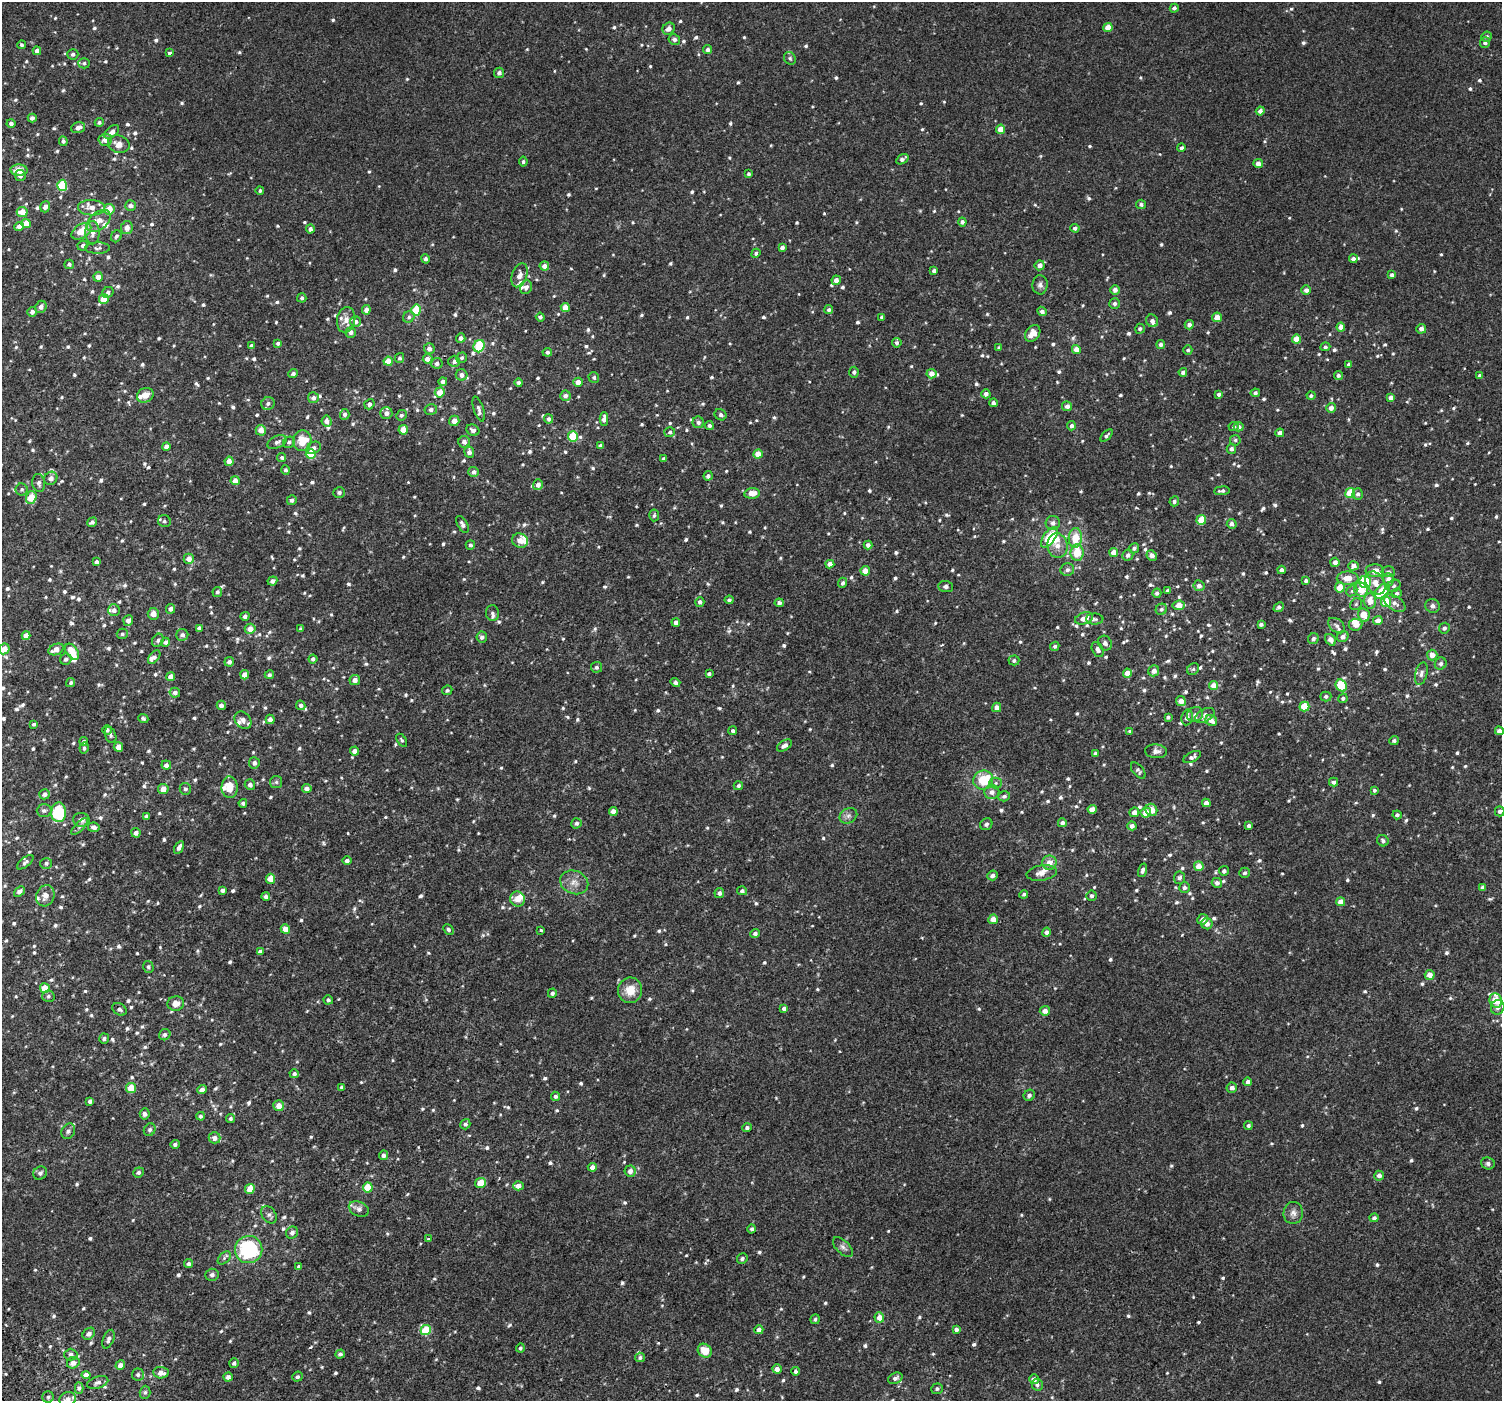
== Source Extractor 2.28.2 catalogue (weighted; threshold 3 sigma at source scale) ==
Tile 7 of 4 x 4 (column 3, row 2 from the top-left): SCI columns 3064-4563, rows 3024-4422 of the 6113 x 6113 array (HDU 1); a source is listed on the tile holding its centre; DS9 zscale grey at full resolution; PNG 1504 x 1403 px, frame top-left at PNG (2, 2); each listed source drawn as its Kron ellipse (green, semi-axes under 4 px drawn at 4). Shown black and unused: <1% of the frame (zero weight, under 2 of 3 exposures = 3% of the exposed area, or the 3 px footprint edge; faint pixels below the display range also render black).
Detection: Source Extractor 2.28.2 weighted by HDU 2 'WHT'; one run over the whole footprint, this tile lists its part. Background 0.00677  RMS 0.0062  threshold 0.0279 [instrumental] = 3 sigma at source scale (4.5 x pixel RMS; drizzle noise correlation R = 1.50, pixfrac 1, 0.0396/0.0396 arcsec/px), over >= 5 px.
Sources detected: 1093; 26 inside a brighter listed object's ellipse — not listed separately; of the other 1067, all 500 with FLUX_AUTO >= 1.17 (the completeness limit of this list) listed and drawn (567 fainter detections not listed), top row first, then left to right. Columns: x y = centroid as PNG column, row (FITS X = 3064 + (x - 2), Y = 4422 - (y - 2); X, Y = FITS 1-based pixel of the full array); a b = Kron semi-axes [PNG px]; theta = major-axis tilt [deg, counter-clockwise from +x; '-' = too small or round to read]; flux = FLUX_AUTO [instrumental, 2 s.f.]
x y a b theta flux
1174 8 4 4 - 1.6
1108 27 4 4 - 6.5
669 29 6 5 - 3.5
1487 37 5 5 - 1.5
674 39 5 5 - 2
1485 42 5 5 - 1.9
21 45 4 4 - 1.3
707 50 4 4 - 1.6
37 51 4 4 - 3.4
169 53 3 3 - 2.2
73 54 5 5 - 1.7
790 58 7 5 -56 1.2
84 63 6 5 - 1.3
499 73 5 5 - 2
1260 111 4 4 - 2.3
32 118 4 4 - 2.1
99 122 4 4 - 1.3
11 123 4 4 - 2.1
78 128 7 5 16 2.7
1001 129 4 4 - 7.1
112 132 8 5 42 3.7
105 140 7 6 - 4.6
63 141 5 4 - 1.3
119 144 11 8 -15 4.8
1181 148 4 4 - 1.2
902 159 7 4 32 1.8
523 162 5 4 - 1.2
1258 164 5 4 - 3.6
19 170 8 5 -3 8.1
749 174 4 3 - 1.3
20 176 5 5 - 2.2
62 185 5 5 - 25
260 191 4 4 - 1.2
1141 204 5 4 - 1.4
130 205 5 5 - 2.8
45 207 5 5 - 2.7
91 208 13 8 -2 5.8
109 209 5 5 - 9.6
22 212 5 5 - 8.1
99 221 14 8 38 6.4
962 222 4 4 - 1.9
26 223 4 4 - 8.3
19 226 4 4 - 3.7
127 228 6 5 - 4.3
1075 228 4 4 - 1.6
310 229 4 4 - 2.5
81 231 11 7 33 11
92 233 12 7 -89 4.3
116 236 6 5 - 1.3
83 246 5 5 - 1.6
782 247 4 3 - 1.7
98 248 12 5 1 1.8
756 253 5 4 - 1.2
425 259 4 4 - 1.4
1353 259 4 4 - 2.2
69 264 4 4 - 1.4
1040 265 5 5 - 3.4
544 266 5 4 - 3.1
934 271 4 3 - 1.5
520 275 12 7 70 3.7
1392 275 4 4 - 1.4
98 277 5 4 - 4
836 280 5 4 - 3.4
1040 285 9 7 88 2.1
526 287 7 6 - 2.2
1115 290 5 4 - 2.6
1306 290 5 4 - 2.3
108 292 6 5 - 1.5
302 298 4 4 - 1.3
104 299 5 5 - 9.6
1115 304 5 5 - 1.7
41 307 6 5 - 2.4
565 307 4 4 - 6.8
366 310 5 4 - 2.8
416 310 5 5 - 17
829 310 4 4 - 1.4
1042 311 5 4 - 1.9
32 312 5 4 - 2.5
409 317 6 5 - 1.4
540 317 4 4 - 1.2
882 317 4 4 - 1.8
1217 317 5 4 - 4.6
346 320 13 9 78 4.4
1152 321 6 5 - 2.2
356 322 5 5 - 2.7
1189 325 5 4 - 2.3
1341 327 4 4 - 4.2
1140 329 5 4 - 1.5
1421 329 5 4 - 2.9
351 332 5 5 - 2
1033 333 9 6 50 6.4
461 338 4 4 - 2.9
1296 339 4 4 - 6.7
278 343 4 4 - 1.5
897 343 5 4 - 1.4
1161 344 4 4 - 1.9
252 346 4 4 - 1.5
479 346 6 5 - 36
1325 347 5 4 - 1.2
999 348 4 3 - 1.3
429 349 5 5 - 2.7
1076 350 4 4 - 5.6
1188 350 5 4 - 1.2
547 352 5 4 - 1.4
399 358 5 4 - 1.2
462 358 5 5 - 1.2
427 359 5 4 - 4.1
388 361 4 4 - 8.9
454 361 6 5 - 2
437 363 5 5 - 2.2
1349 364 4 4 - 1.7
854 372 5 5 - 1.5
1183 372 4 4 - 1.8
293 373 5 4 - 1.6
931 374 5 4 - 4.4
462 375 6 5 - 2.9
1338 375 4 4 - 1.5
1480 376 4 4 - 1.6
594 377 5 5 - 1.3
443 381 4 4 - 1.6
578 382 4 4 - 4.4
519 383 4 4 - 1.3
440 392 5 5 - 7.9
1255 393 5 4 - 1.3
986 394 4 4 - 2.3
1219 394 4 3 - 1.4
145 395 8 7 - 5.2
565 396 5 5 - 2
1311 396 4 4 - 1.2
313 398 5 5 - 2.2
1391 398 4 4 - 3.2
268 403 7 6 - 1.9
993 403 4 4 - 1.7
369 404 5 5 - 1.6
1067 406 5 5 - 2.5
1331 408 5 4 - 3.1
479 409 13 5 -72 2.1
431 410 6 5 - 1.8
386 413 6 6 - 3.2
345 414 5 5 - 1.9
401 415 5 5 - 1.3
721 415 6 5 - 1.7
548 419 4 4 - 1.8
604 419 7 4 90 3.2
327 421 6 5 - 2.8
454 421 5 5 - 4.2
698 422 6 5 - 1.8
709 426 4 4 - 1.4
1071 426 4 4 - 1.8
1234 427 5 4 - 1.2
1239 427 5 4 - 1.9
261 430 5 5 - 5
403 430 5 4 - 6.5
473 430 7 5 -26 2.1
670 432 5 5 - 1.2
1280 433 4 4 - 2.9
573 436 5 5 - 22
1106 436 7 4 45 1.2
1235 440 5 5 - 1.2
302 441 10 9 - 14
277 442 10 6 23 2.1
289 442 6 5 - 1.2
464 442 6 5 - 2.4
601 446 4 4 - 2.1
166 447 4 4 - 3.6
314 448 7 5 34 2.2
1231 449 5 4 - 1.8
469 452 6 5 - 2.4
311 454 5 5 - 19
758 454 4 4 - 7.2
282 457 4 4 - 1.2
664 459 4 3 - 1.3
229 461 4 4 - 3.9
285 470 5 4 - 1.4
474 472 5 5 - 2.3
708 476 4 4 - 1.9
51 478 7 6 - 2.7
235 481 4 4 - 4.9
39 483 9 6 -82 2
538 485 5 5 - 2.7
22 489 6 6 - 1.2
1222 491 8 4 6 1.6
339 492 6 5 - 1.6
752 493 8 5 8 6.1
1350 493 5 5 - 17
1358 494 5 5 - 1.7
31 497 6 5 - 12
292 500 5 5 - 1.8
1174 501 5 4 - 1.6
654 515 6 5 - 1.2
1201 520 5 5 - 15
164 521 6 6 - 1.4
92 522 5 4 - 1.6
1053 523 7 7 - 2.5
462 524 9 5 -60 2.4
1232 524 5 4 - 2.1
1049 537 12 6 55 16
1075 538 10 7 86 12
520 540 8 7 - 3.9
470 545 4 4 - 1.5
868 545 4 4 - 2.4
1057 546 12 10 -83 5.4
1134 548 5 5 - 1.6
1077 552 8 6 85 12
1114 553 4 4 - 7
1128 555 5 5 - 2.2
1152 555 5 5 - 3.3
189 559 5 5 - 4.4
97 562 4 4 - 2.3
1335 562 4 4 - 2.6
830 564 4 4 - 3.9
1353 566 5 4 - 3.8
1067 570 7 6 - 1.9
1281 570 4 4 - 2.1
865 571 4 4 - 6
1375 571 9 6 -2 5.4
1388 572 7 5 -5 1.5
1348 578 11 6 0 7.5
1388 580 6 5 - 3.9
272 581 5 4 - 2.2
1306 581 4 4 - 1.5
1365 582 6 6 - 37
843 583 5 4 - 1.5
1375 583 12 9 -57 5.4
1199 586 5 5 - 2.5
1394 586 7 6 - 1.5
946 587 7 5 -3 1.6
1340 587 5 5 - 9.2
1168 590 4 3 - 1.5
1361 590 7 6 - 11
1352 591 6 5 - 1.2
1382 591 9 5 46 15
217 592 5 4 - 1.4
1157 593 4 4 - 1.8
1397 593 5 4 - 1.3
729 600 4 4 - 1.5
1370 601 7 6 - 6.8
700 602 5 4 - 1.7
1386 602 5 5 - 14
779 603 4 4 - 1.8
1395 603 12 7 -33 3.2
1356 604 6 5 - 1.2
1179 605 6 4 8 6.5
1432 606 7 7 - 1.9
1279 607 5 4 - 1.7
171 609 5 4 - 1.8
1161 609 6 5 - 1.4
114 610 6 5 - 2.3
492 613 8 6 -80 1.9
153 614 6 5 - 3.9
1364 615 7 6 - 7.8
245 616 4 4 - 1.9
1084 618 9 5 19 5.1
1095 619 8 5 -1 1.4
1378 620 5 4 - 3.9
128 621 5 5 - 3.2
676 622 4 4 - 2.2
1261 624 4 3 - 1.7
1356 625 7 6 - 4.4
1337 626 9 6 -39 2.1
199 628 4 4 - 2
1444 628 5 5 - 1.9
250 629 5 5 - 5.4
301 629 3 3 - 1.3
122 634 5 5 - 1.2
182 635 6 6 - 2
26 636 4 4 - 4.7
482 637 5 5 - 1.8
1343 637 6 5 - 2.5
1313 639 5 5 - 1.6
158 640 7 5 60 1.3
1331 640 6 5 - 3.1
165 642 4 4 - 1.4
1105 643 8 6 -52 2
1055 646 5 4 - 1.2
4 649 5 5 - 5.7
56 649 8 5 24 4.9
1098 649 8 5 -64 2.3
72 652 9 5 -54 11
1432 655 5 5 - 4.1
154 657 8 5 51 2
66 659 6 5 - 1.9
313 659 4 4 - 1.7
1014 660 5 5 - 1.3
229 662 5 4 - 2.1
1441 664 6 5 - 1.7
596 667 5 5 - 1.5
1193 669 6 5 - 1.3
1154 671 5 5 - 4
1127 673 4 4 - 6.1
709 674 4 3 - 1.3
1421 674 11 6 75 2.3
245 675 4 4 - 5.6
269 675 4 4 - 1.2
171 676 4 4 - 3.5
355 680 5 5 - 3
675 682 5 4 - 2
71 683 5 4 - 1.2
1214 686 4 4 - 6.7
1341 686 6 5 - 20
447 690 5 4 - 1.3
175 693 5 5 - 2.1
1326 696 5 5 - 1.5
1343 698 5 4 - 1.4
1181 701 5 4 - 4.4
221 705 4 4 - 2.4
301 705 5 4 - 2.1
997 707 5 4 - 3.4
1304 707 5 5 - 15
1195 714 8 7 - 2.2
1205 715 10 6 29 3.3
1168 717 4 4 - 1.3
1187 717 8 5 79 3
143 718 5 4 - 1.2
270 719 5 4 - 2.9
243 720 9 7 -47 2.5
1211 721 6 5 - 3.3
34 724 3 3 - 1.3
107 730 4 4 - 1.9
733 731 4 4 - 1.4
1130 731 4 4 - 1.4
1499 731 4 4 - 2.5
111 735 8 5 -70 1.3
402 740 7 4 -57 1.2
84 741 4 4 - 1.3
1394 741 5 4 - 1.3
784 746 8 5 31 2.5
118 747 5 4 - 4.8
84 748 5 4 - 1.2
355 751 4 4 - 2.8
1156 751 11 7 -4 2.3
1095 754 4 3 - 1.5
1192 757 9 5 26 1.9
254 763 5 5 - 2.1
166 765 4 4 - 2.4
1138 770 9 5 -50 1.6
983 780 10 9 - 20
276 782 6 6 - 1.3
1334 782 4 4 - 1.7
996 783 6 5 - 1.2
250 785 5 5 - 2.2
738 786 5 4 - 1.5
230 787 11 8 -87 8.6
307 788 5 4 - 2.5
163 789 5 5 - 4.9
185 789 6 5 - 1.4
1374 790 4 4 - 1.3
992 792 7 7 - 2.8
45 794 5 5 - 1.9
1004 796 6 5 - 1.4
243 803 4 3 - 1.4
1206 803 4 4 - 3.4
1092 809 4 4 - 5.2
1151 810 6 5 - 6.6
44 811 7 6 - 1.7
1500 811 5 5 - 1.6
59 812 10 7 -89 39
613 812 4 4 - 4.7
1134 812 5 5 - 3.1
1146 812 5 5 - 6.2
1397 815 4 4 - 1.6
146 816 4 3 - 1.3
848 816 9 7 31 2.2
81 820 8 7 - 3.2
576 823 5 5 - 1.5
1062 823 4 4 - 2.2
986 824 6 5 - 1.6
1132 826 4 4 - 2.2
1249 826 4 4 - 1.5
79 827 10 4 46 1.5
94 827 6 4 -8 2.7
136 833 4 4 - 2.6
1383 841 6 5 - 1.4
179 847 7 4 60 2.2
347 861 4 4 - 1.9
25 862 10 4 39 1.5
46 863 6 5 - 1.4
1049 863 7 7 - 4.8
1199 866 5 5 - 6
1142 870 7 4 74 1.7
1224 871 5 4 - 1.6
1042 873 15 7 9 4.4
1245 873 5 5 - 1.6
992 875 5 5 - 1.9
1180 878 6 5 - 1.6
270 879 5 4 - 7.2
574 882 14 11 -22 5.5
1217 883 5 5 - 2.3
1483 887 4 4 - 2.1
1184 888 5 5 - 1.8
222 890 4 4 - 1.8
19 891 6 4 41 2.1
742 891 5 4 - 1.4
719 893 5 4 - 1.7
1024 894 4 4 - 1.2
45 896 11 9 66 4.1
266 896 4 4 - 2
1091 896 5 5 - 1.5
518 899 7 7 - 6.3
1341 902 4 4 - 6
993 919 5 5 - 5.1
1203 919 5 5 - 3.1
1207 924 5 5 - 3.1
285 929 5 4 - 5
448 929 6 4 -48 1.3
541 930 3 3 - 2
1046 932 4 4 - 2.2
755 933 5 4 - 1.8
260 952 4 4 - 2.2
148 967 6 5 - 1.3
1430 975 5 5 - 4.6
45 988 5 4 - 10
630 990 13 12 - 8.5
552 993 5 4 - 1.5
48 996 6 5 - 1.3
328 1000 5 4 - 1.4
1496 1001 7 6 - 14
176 1004 8 7 - 4.4
1498 1007 7 6 - 2.4
784 1008 4 4 - 1.9
119 1009 8 5 -31 1.7
1045 1011 5 5 - 4.1
165 1035 6 5 - 1.7
104 1039 5 5 - 1.6
294 1074 5 4 - 1.4
1248 1082 4 4 - 2
342 1087 4 3 - 1.5
131 1088 5 5 - 9.2
1232 1088 5 5 - 2.7
202 1090 5 4 - 3.5
1029 1095 6 5 - 2
555 1096 5 4 - 1.5
90 1101 4 4 - 1.8
279 1106 5 5 - 5.2
145 1114 5 5 - 1.8
201 1116 4 4 - 1.3
230 1118 5 4 - 1.5
465 1124 5 4 - 1.6
1248 1126 4 4 - 1.2
747 1128 5 4 - 1.6
150 1130 6 5 - 1.6
68 1131 8 6 60 1.7
214 1138 6 5 - 3.1
175 1144 4 4 - 1.5
383 1155 5 4 - 1.9
1488 1163 7 6 - 1.6
592 1167 4 4 - 3.7
630 1171 6 5 - 3.1
138 1172 5 4 - 1.3
40 1173 7 6 - 1.9
1379 1176 5 4 - 3
481 1183 5 4 - 9.8
518 1186 5 4 - 3.7
368 1187 5 5 - 14
250 1189 5 4 - 8.2
359 1209 10 7 -26 2.8
1293 1213 11 9 85 3.1
269 1215 9 6 -54 2
1374 1218 4 4 - 1.6
752 1229 4 4 - 1.4
292 1233 6 5 - 1.8
428 1239 4 3 - 1.3
843 1247 12 6 -44 2.4
249 1249 14 13 - 54
224 1258 8 5 44 1.4
742 1259 5 5 - 1.2
189 1264 4 4 - 1.8
299 1267 4 3 - 1.8
212 1275 7 6 - 1.7
879 1317 5 5 - 5.2
815 1319 5 4 - 1.3
956 1329 4 4 - 2.3
426 1330 5 5 - 18
759 1330 4 4 - 3.4
89 1334 7 5 39 2.2
108 1339 10 5 68 2.2
520 1348 4 4 - 1.2
705 1351 7 6 - 10
340 1354 5 4 - 1.5
71 1355 6 6 - 1.9
640 1357 5 5 - 1.3
73 1363 6 5 - 3.9
234 1363 5 4 - 1.5
120 1365 5 4 - 3
777 1369 4 4 - 3.3
795 1371 4 3 - 2.5
161 1373 7 6 - 4.2
86 1375 4 4 - 4.4
138 1375 6 6 - 1.6
228 1377 4 4 - 2.6
297 1377 5 4 - 1.2
895 1378 7 5 22 1.9
1034 1379 5 4 - 2.8
98 1382 11 5 17 2.3
1037 1385 6 5 - 1.4
79 1388 5 4 - 1.4
937 1389 6 5 - 1.3
145 1392 6 5 - 1.3
48 1397 5 5 - 1.2
68 1399 8 7 - 2.7
Overlapping masked pixels (flux is a lower limit): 1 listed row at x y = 356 322
Isophote crosses this tile's border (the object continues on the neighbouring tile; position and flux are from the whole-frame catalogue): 2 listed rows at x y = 4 649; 68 1399